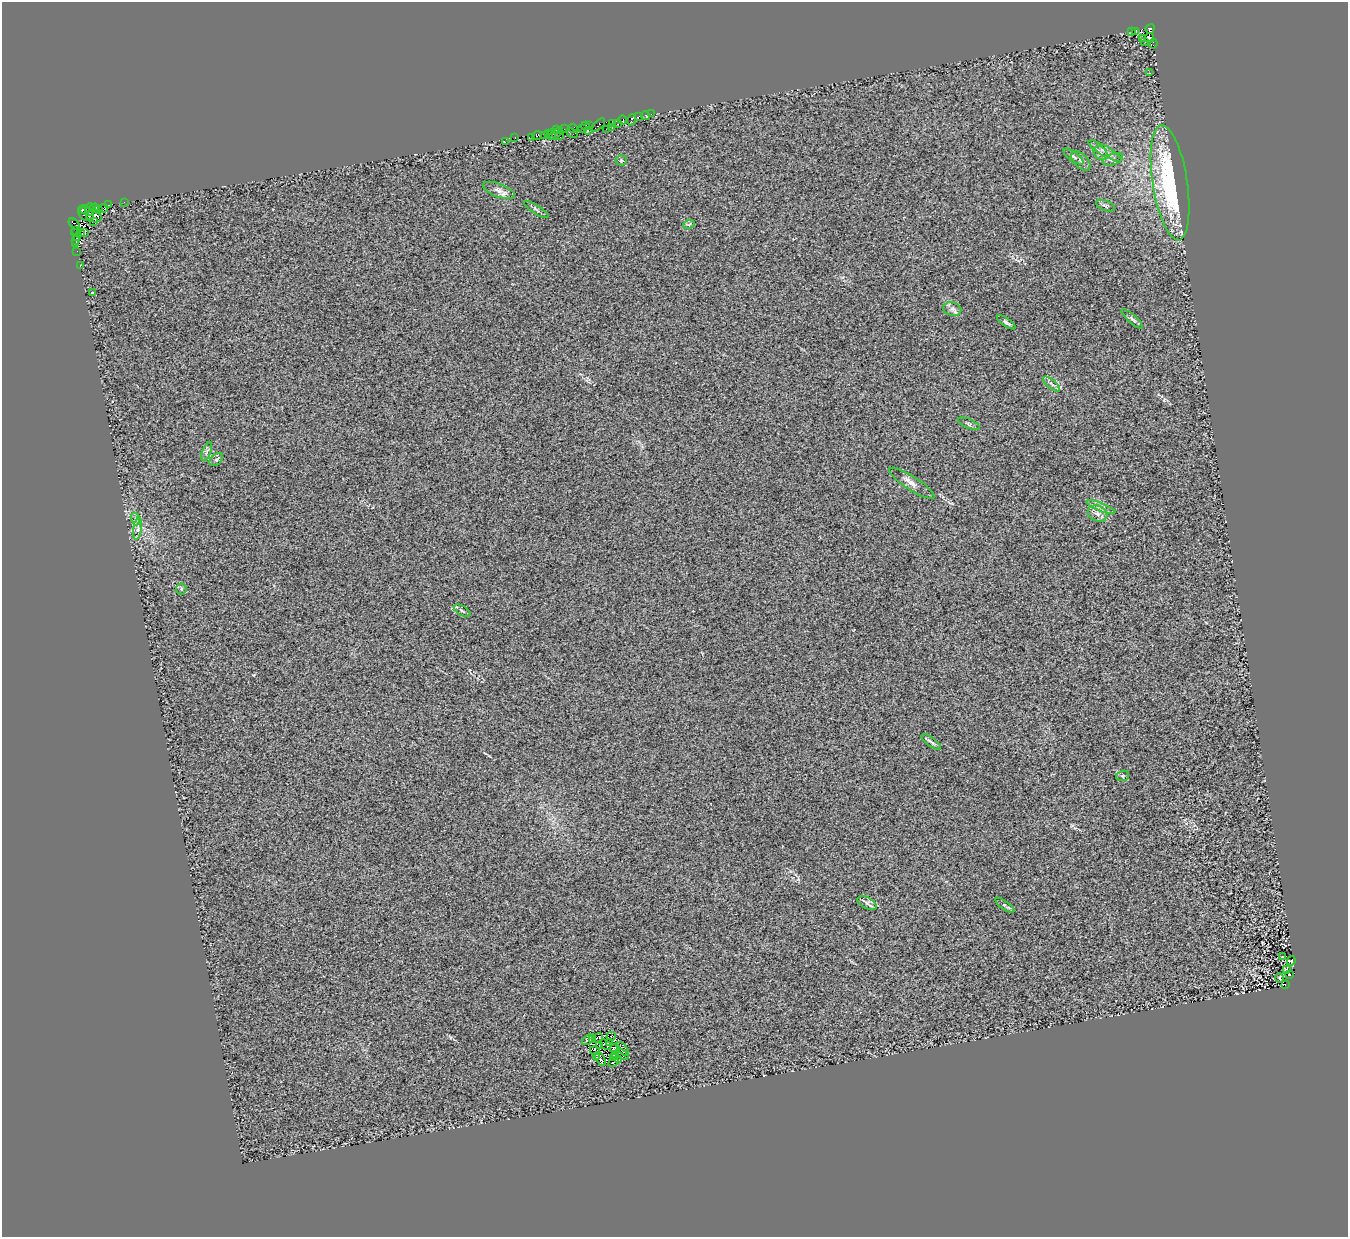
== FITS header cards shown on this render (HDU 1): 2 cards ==
NAXIS1  =                 1346
NAXIS2  =                 1235

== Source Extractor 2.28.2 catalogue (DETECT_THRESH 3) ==
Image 1346 x 1235 px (HDU 1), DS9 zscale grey, 1 PNG px = 1 image px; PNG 1350 x 1239 px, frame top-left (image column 1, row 1235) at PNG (2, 2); each listed source drawn as its Kron ellipse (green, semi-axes under 4 px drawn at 4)
Background 0.318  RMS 0.31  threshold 0.941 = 3 sigma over >= 5 px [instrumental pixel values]
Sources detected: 119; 11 with non-positive FLUX_AUTO (blend fragments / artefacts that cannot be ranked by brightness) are neither listed nor drawn; the other 108 listed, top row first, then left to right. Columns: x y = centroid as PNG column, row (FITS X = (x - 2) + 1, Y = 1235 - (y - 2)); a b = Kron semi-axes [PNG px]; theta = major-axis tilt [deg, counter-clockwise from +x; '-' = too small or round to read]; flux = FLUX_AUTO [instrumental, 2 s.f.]
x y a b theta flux
1150 29 5 4 - 2400
1131 31 2 2 - 30
1135 32 4 3 - 390
1142 38 3 2 - 36
1149 38 5 4 - 64
1145 41 3 2 - 38
1153 44 5 2 - 3.5
1149 73 3 3 - 12
651 114 2 2 - 26
645 116 4 2 - 28
638 117 4 3 - 110
622 120 5 2 - 120
632 120 6 2 78 29
613 123 3 2 - 64
618 123 3 2 - 14
598 125 9 3 42 2600
585 126 4 3 - 190
589 126 3 2 - 66
612 127 4 3 - 52
573 128 5 3 - 280
582 128 2 2 - 440
565 129 3 2 - 300
606 129 2 2 - 80
556 130 3 2 - 57
588 131 3 2 - 71
548 133 3 3 - 41
572 133 6 2 -25 120
556 134 8 2 39 3.1
537 135 5 3 - 270
552 135 5 3 - 650
560 135 5 3 - 530
545 136 3 2 - 17
515 137 3 2 - 45
531 137 4 3 - 1500
505 142 3 2 - 26
1105 151 19 5 -31 120
1100 153 8 6 -41 73
1073 156 12 4 -36 63
1113 159 11 5 22 73
621 160 5 5 - 32
1081 161 12 7 -45 91
1170 183 58 17 -81 3000
499 190 17 6 -21 130
124 202 2 2 - 14
108 205 2 2 - 6.4
1106 206 10 5 -21 53
94 208 4 2 - 2200
104 208 4 3 - 410
84 209 6 3 -10 1300
90 209 6 2 79 560
98 210 3 3 - 950
536 210 14 3 -33 44
86 214 8 6 -32 480
94 216 8 6 -24 3600
93 222 3 3 - 890
74 224 7 3 -45 130
689 224 6 3 20 27
76 230 2 2 - 120
84 232 4 3 - 2200
74 233 3 2 - 130
80 233 4 3 - 810
77 237 3 2 - 470
76 240 3 2 - 260
75 244 3 2 - 120
77 251 2 2 - 60
80 266 3 2 - 25
92 292 3 2 - 47
952 309 9 6 -15 84
1132 319 13 4 -42 53
1006 322 11 3 -34 54
1051 384 10 3 -40 46
969 424 11 4 -23 50
207 452 10 3 69 43
216 460 8 5 38 47
912 483 26 6 -33 150
1101 507 15 4 -21 87
1098 514 10 7 -24 110
136 519 6 4 -72 44
138 528 11 4 81 70
181 589 5 5 - 36
462 611 9 5 -32 50
931 742 12 3 -36 51
1123 776 6 5 - 35
867 903 10 5 -30 81
1005 905 11 4 -36 36
1283 956 3 3 - 50
1291 961 4 4 - 29
1286 969 4 3 - 20
1289 975 3 2 - 17
1280 978 4 3 - 24
1285 984 3 2 - 34
611 1036 4 2 - 36
597 1038 6 2 22 47
588 1040 7 3 34 85
593 1040 4 3 - 14
609 1042 3 2 - 22
605 1045 6 3 -39 24
599 1046 3 2 - 26
615 1048 5 3 - 17
623 1049 8 4 -50 4.4
595 1051 5 3 - 14
615 1054 3 2 - 31
622 1054 7 2 -37 33
597 1056 3 2 - 8
613 1058 4 2 - 30
600 1059 8 3 -64 9.1
619 1060 3 2 - 14
613 1062 5 2 - 19
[11 non-positive-flux detections neither listed nor drawn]